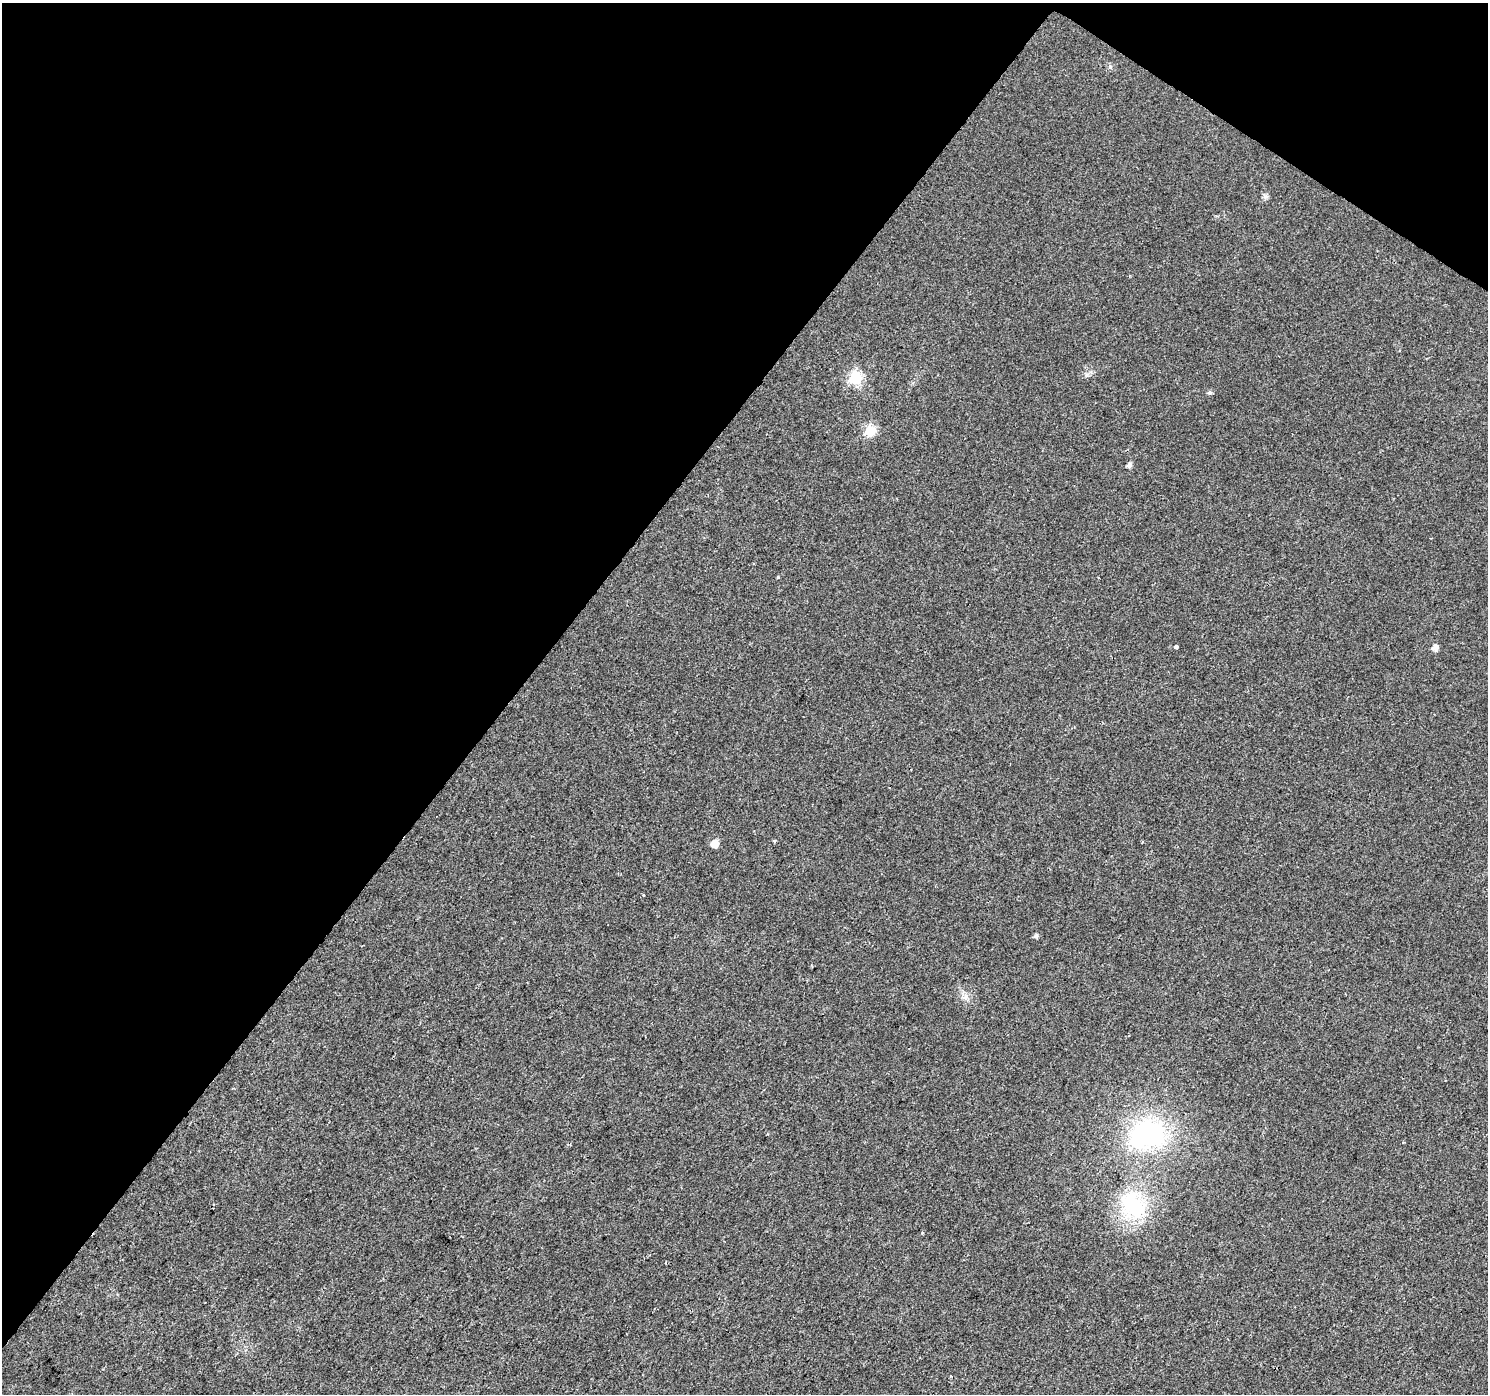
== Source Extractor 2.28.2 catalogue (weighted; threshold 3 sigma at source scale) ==
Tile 2 of 4 x 4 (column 2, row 1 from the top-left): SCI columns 1487-2972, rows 4358-5749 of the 5950 x 5998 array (HDU 1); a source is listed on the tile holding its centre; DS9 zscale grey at full resolution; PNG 1490 x 1396 px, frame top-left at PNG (2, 3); no overlay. Shown black and unused: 37% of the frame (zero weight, under 2 of 3 exposures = <1% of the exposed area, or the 3 px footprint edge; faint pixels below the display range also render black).
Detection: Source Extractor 2.28.2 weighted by HDU 2 'WHT'; one run over the whole footprint, this tile lists its part. Background 0.00528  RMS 0.0054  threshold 0.0243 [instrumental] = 3 sigma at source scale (4.5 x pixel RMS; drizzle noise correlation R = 1.50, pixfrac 1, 0.0396/0.0396 arcsec/px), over >= 5 px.
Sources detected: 17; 1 inside a brighter object's white glare — not listed; the other 16 listed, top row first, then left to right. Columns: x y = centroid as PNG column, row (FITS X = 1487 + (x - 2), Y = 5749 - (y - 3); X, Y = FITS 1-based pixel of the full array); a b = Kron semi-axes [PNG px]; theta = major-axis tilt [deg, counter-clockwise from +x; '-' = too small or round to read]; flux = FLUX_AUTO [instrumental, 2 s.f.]
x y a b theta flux
1110 66 6 5 - 1
1266 197 7 5 29 1.2
855 378 7 6 - 50
1210 393 6 5 - 1.1
870 431 15 14 - 6.9
1129 465 6 5 - 1.8
1176 647 4 3 - 3.4
1435 648 6 5 - 3
774 841 3 3 - 0.72
715 844 6 5 - 7.5
1036 936 5 5 - 1.4
966 996 9 4 -82 1.8
1149 1133 40 32 -27 69
1133 1205 40 28 -58 39
666 1262 3 2 - 0.53
950 1376 3 2 - 0.46
Unlisted compact peaks at least as high as the median listed source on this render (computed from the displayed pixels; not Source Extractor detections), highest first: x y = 778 577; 1087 374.